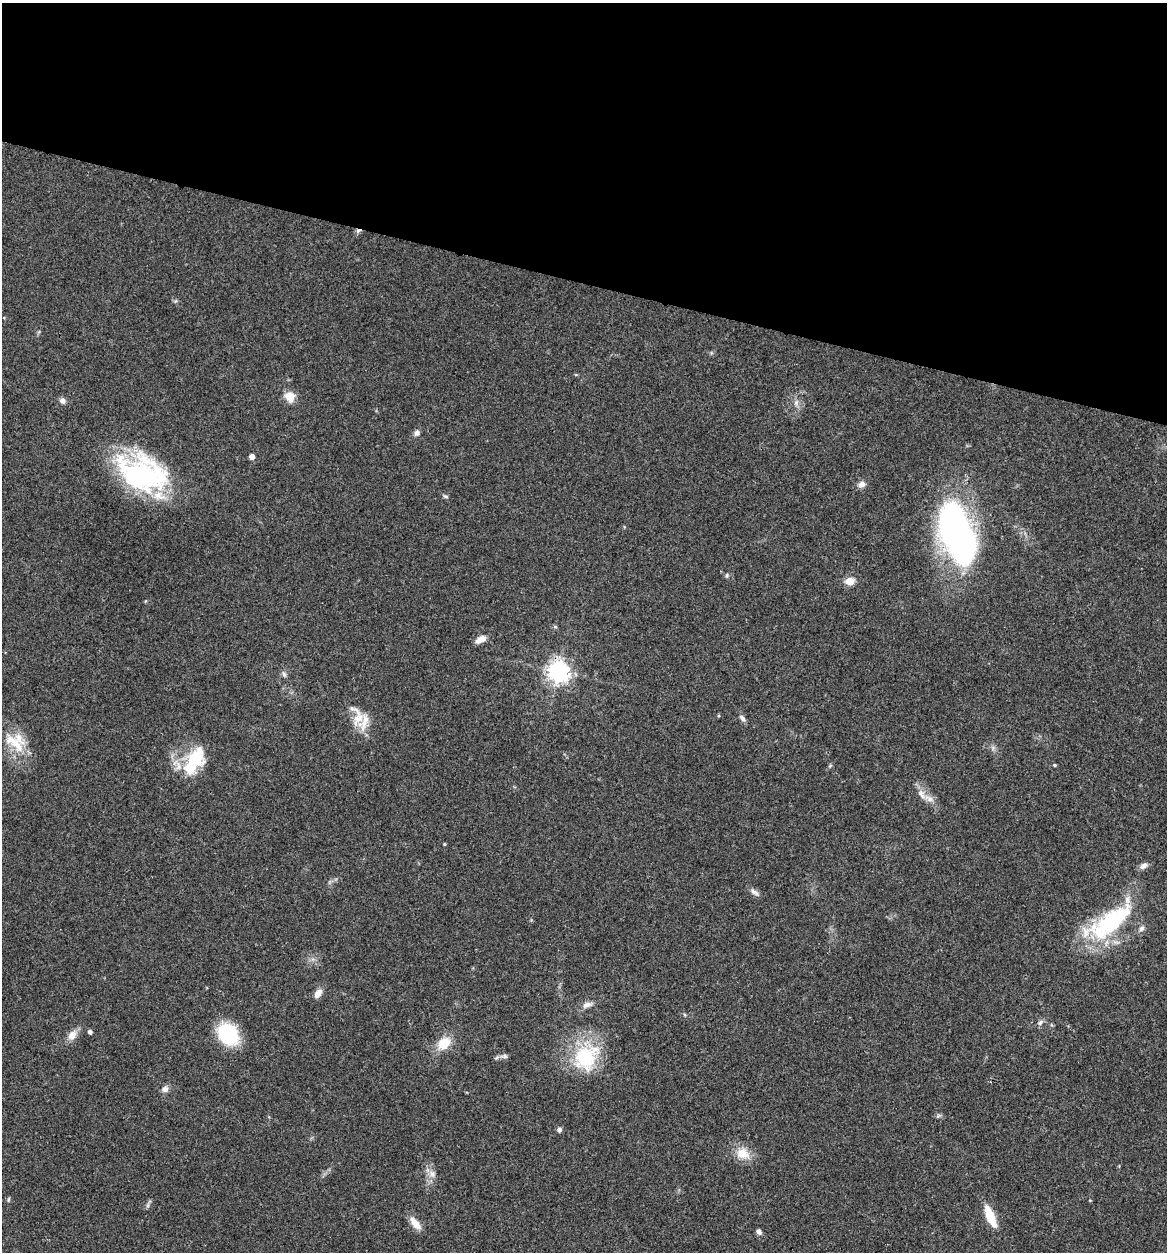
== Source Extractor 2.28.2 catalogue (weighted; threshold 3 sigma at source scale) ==
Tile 2 of 4 x 4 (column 2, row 1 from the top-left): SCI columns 1408-2572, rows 3751-5000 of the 5022 x 5005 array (HDU 1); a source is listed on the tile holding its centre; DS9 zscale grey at full resolution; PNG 1169 x 1254 px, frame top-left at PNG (2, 3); no overlay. Shown black and unused: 22% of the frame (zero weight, under 3 of 4 exposures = <1% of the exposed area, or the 3 px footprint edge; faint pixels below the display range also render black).
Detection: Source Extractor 2.28.2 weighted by HDU 2 'WHT'; one run over the whole footprint, this tile lists its part. Background 0.0635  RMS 0.0051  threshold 0.023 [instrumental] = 3 sigma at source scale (4.5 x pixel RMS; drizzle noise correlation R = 1.50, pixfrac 1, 0.05/0.05 arcsec/px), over >= 5 px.
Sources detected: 50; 2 inside a brighter object's white glare — not listed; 3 inside a brighter listed object's ellipse — not listed separately; the other 45 listed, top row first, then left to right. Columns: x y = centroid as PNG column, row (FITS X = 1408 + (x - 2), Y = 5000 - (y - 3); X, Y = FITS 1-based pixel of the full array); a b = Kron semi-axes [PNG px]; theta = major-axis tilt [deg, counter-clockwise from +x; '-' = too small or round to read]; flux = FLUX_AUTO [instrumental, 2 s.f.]
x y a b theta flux
358 231 8 5 28 1.4
290 396 12 11 - 6.1
62 400 8 7 - 2.2
796 402 9 6 64 1.8
417 433 8 7 - 1.8
252 457 4 4 - 3.4
142 477 59 39 -21 83
862 484 10 7 21 2.5
445 496 7 4 -29 0.86
957 533 64 27 -73 190
727 575 7 3 89 0.74
849 581 5 5 - 17
481 639 12 6 30 4.4
558 672 7 7 - 370
284 674 8 5 -72 1.3
357 716 35 17 -73 12
742 718 10 6 -50 1.7
14 743 38 14 -41 14
193 762 34 20 60 26
1054 765 4 3 - 0.66
830 766 6 4 20 0.64
922 794 16 8 -62 4
444 844 3 3 - 0.57
1144 866 11 7 33 2.3
754 892 15 6 -33 2.2
1108 921 73 22 33 47
1141 928 8 6 44 1.7
318 994 14 8 53 3.2
587 1005 14 7 22 2.9
1040 1022 10 6 39 1.6
90 1032 4 4 - 1.8
228 1034 17 13 -49 52
72 1035 13 9 54 4.6
444 1043 18 13 39 10
504 1056 11 5 -3 1.5
585 1057 36 30 56 36
165 1089 9 8 - 2.4
938 1116 7 4 45 0.81
559 1130 6 5 - 1.6
743 1153 20 15 -24 8.4
432 1174 10 8 -62 2.8
8 1199 7 3 71 0.62
990 1216 15 6 -66 21
415 1223 18 8 -48 5.2
759 1232 7 6 - 1.7
Overlapping masked pixels (flux is a lower limit): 2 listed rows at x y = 358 231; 558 672